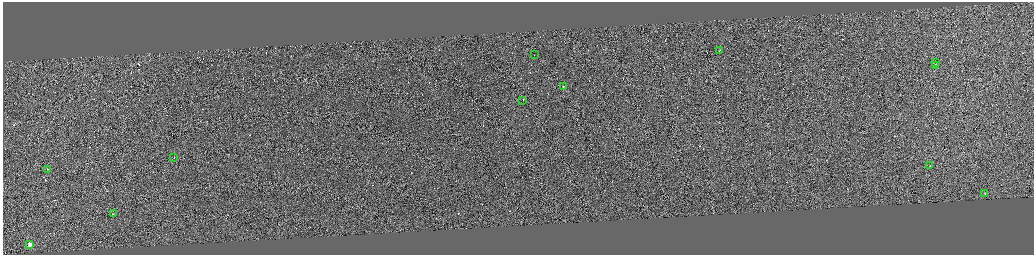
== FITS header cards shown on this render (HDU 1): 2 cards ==
NAXIS1  =                 4125
NAXIS2  =                 1009

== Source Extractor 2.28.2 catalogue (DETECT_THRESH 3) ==
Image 4125 x 1009 px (HDU 1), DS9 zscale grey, zoomed out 1/4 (1 PNG px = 4 x 4 image px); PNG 1036 x 257 px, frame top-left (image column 4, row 1008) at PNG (3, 2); each listed source drawn as its Kron ellipse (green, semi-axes under 4 px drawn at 4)
Background 0.132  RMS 3.8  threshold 11.5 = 3 sigma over >= 5 px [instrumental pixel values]
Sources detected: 319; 307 cannot appear on this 1/4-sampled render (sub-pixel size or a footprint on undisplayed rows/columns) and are neither listed nor drawn; the other 12 listed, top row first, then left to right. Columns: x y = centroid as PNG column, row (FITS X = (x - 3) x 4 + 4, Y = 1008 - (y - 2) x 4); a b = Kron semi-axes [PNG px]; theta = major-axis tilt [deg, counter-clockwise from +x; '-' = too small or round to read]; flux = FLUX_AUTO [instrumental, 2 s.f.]
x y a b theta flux
719 50 2 1 - 24000
534 54 2 1 - 28000
935 63 2 1 - 13000
935 65 3 1 - 23000
563 86 2 2 - 3900
523 100 2 1 - 15000
174 157 2 1 - 15000
930 166 2 1 - 4000
47 169 2 1 - 2800
985 193 2 2 - 2100
113 213 2 1 - 12000
30 244 2 2 - 65000
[307 sub-pixel or undisplayed-footprint detections neither listed nor drawn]